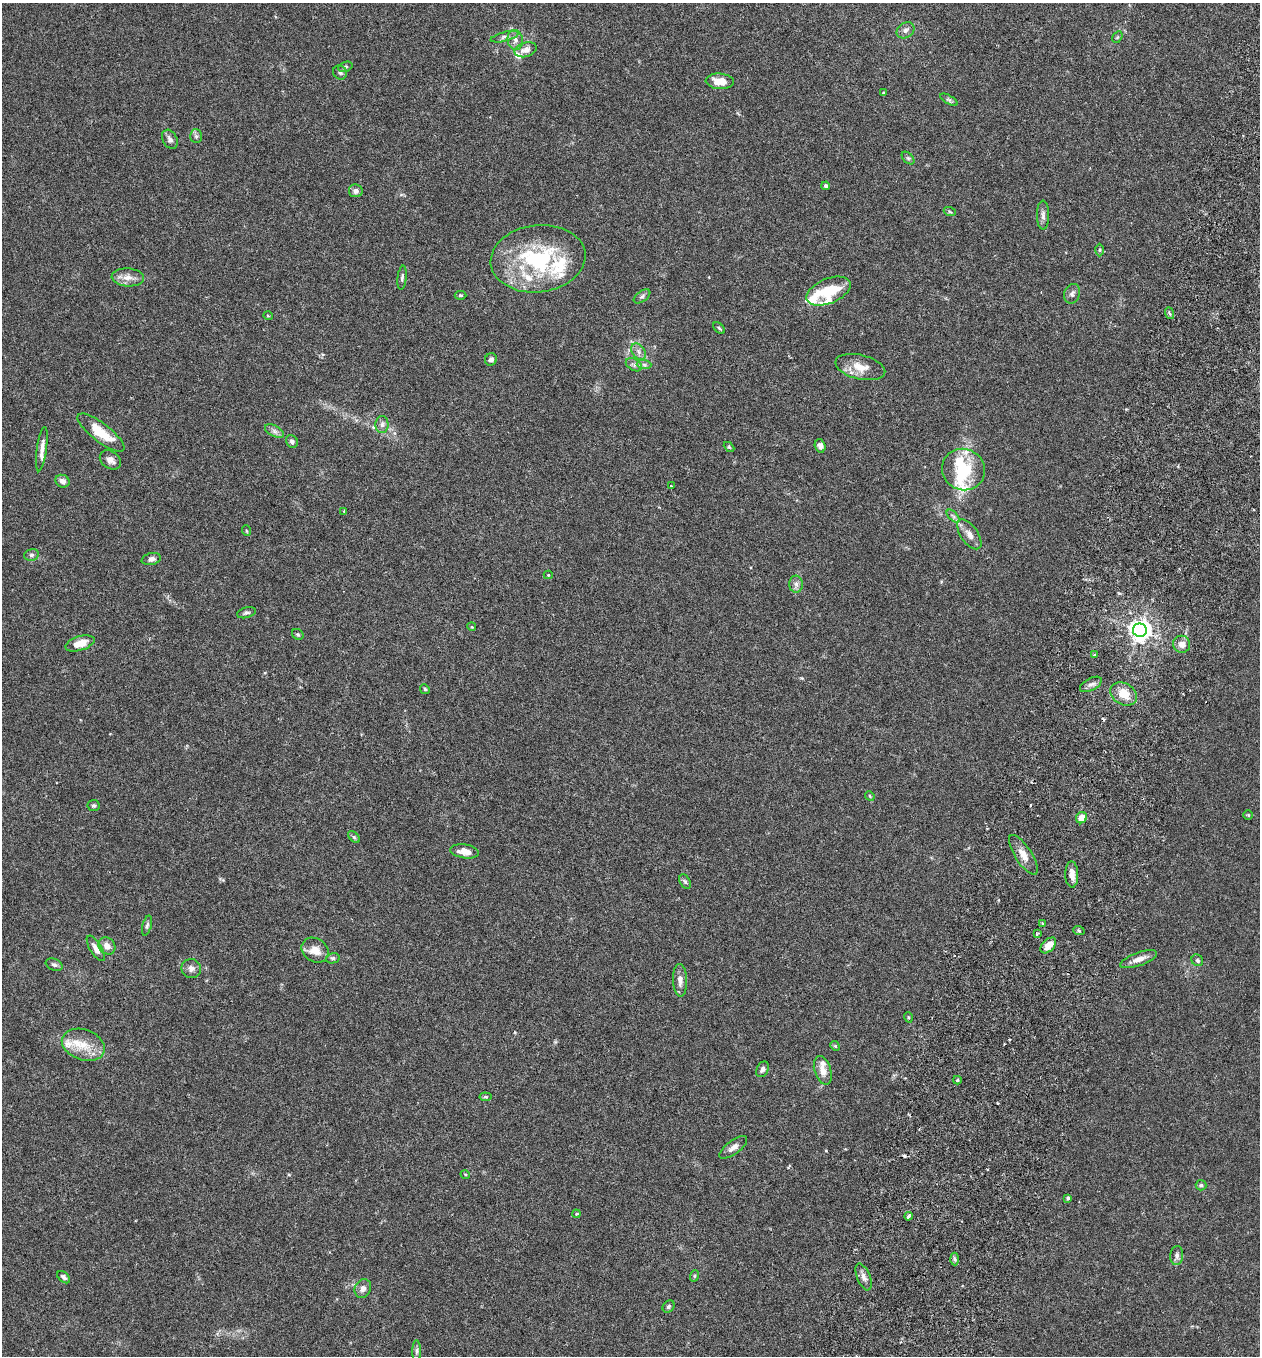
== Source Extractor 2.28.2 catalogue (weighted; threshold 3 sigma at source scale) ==
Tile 10 of 4 x 4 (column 2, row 3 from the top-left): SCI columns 1450-2707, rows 1383-2736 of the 5545 x 5467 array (HDU 1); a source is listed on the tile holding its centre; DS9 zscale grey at full resolution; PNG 1262 x 1358 px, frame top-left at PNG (2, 3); each listed source drawn as its Kron ellipse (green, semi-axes under 4 px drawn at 4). Shown black and unused: <1% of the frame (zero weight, under 3 of 6 exposures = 3% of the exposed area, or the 3 px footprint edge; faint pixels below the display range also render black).
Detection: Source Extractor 2.28.2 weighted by HDU 2 'WHT'; one run over the whole footprint, this tile lists its part. Background 0.0176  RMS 0.002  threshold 0.00801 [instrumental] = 3 sigma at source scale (4.09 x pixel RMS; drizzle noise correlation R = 1.36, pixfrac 0.8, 0.05/0.05 arcsec/px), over >= 5 px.
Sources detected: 122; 2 inside a brighter object's white glare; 3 cosmic-ray / hot-pixel residue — neither listed nor drawn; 11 inside a brighter listed object's ellipse — not listed separately; the other 106 listed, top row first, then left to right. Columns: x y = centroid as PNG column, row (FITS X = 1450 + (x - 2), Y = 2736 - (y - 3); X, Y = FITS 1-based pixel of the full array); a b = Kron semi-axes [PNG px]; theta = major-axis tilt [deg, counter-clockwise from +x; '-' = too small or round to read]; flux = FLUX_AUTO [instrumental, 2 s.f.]
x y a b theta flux
906 30 9 7 34 0.72
504 37 14 4 14 0.63
1117 37 6 4 58 0.24
515 40 10 7 -80 0.88
526 50 11 7 18 1.2
345 67 7 5 18 0.34
340 72 7 6 - 0.43
720 81 14 7 -4 2.4
883 93 4 3 - 0.22
949 100 10 4 -30 0.39
196 136 7 6 - 0.4
170 139 10 7 -62 0.79
908 158 7 4 -44 0.32
826 186 4 4 - 0.4
356 191 7 6 - 0.77
950 212 6 3 -19 0.24
1043 215 15 6 -90 0.75
1099 250 6 4 89 0.29
538 259 47 33 7 20
128 277 16 9 -4 1.6
402 278 12 4 84 0.46
829 291 23 12 22 6.2
1072 294 10 8 70 0.7
460 295 6 4 -1 0.25
642 296 9 5 37 0.48
1169 313 6 3 -70 0.3
268 316 5 3 - 0.14
719 328 7 4 -45 0.28
638 352 9 6 -57 0.74
491 359 6 5 - 0.63
634 365 9 5 -29 0.53
644 365 7 4 -2 0.49
860 367 25 12 -13 2.8
382 425 8 6 87 0.65
274 431 10 5 -27 0.66
101 433 29 9 -38 4.8
292 441 6 5 - 0.43
820 446 7 5 -73 0.69
729 447 6 4 -44 0.23
42 449 22 5 82 1.2
110 460 11 8 -35 1
963 470 22 20 -24 7.8
62 481 7 6 - 0.81
671 486 3 2 - 0.15
344 511 3 3 - 0.19
953 516 8 4 -45 0.42
247 531 5 3 - 0.17
969 534 17 8 -55 1.4
31 555 7 5 15 0.45
151 559 10 6 12 0.74
548 575 4 4 - 0.23
796 584 8 7 - 0.69
246 613 9 5 16 0.45
472 627 4 3 - 0.16
1140 630 7 6 - 120
298 634 6 5 - 0.26
80 643 15 7 17 2.5
1182 644 9 8 - 1.2
1094 655 3 3 - 0.2
1091 684 12 6 28 0.72
425 689 5 4 - 0.25
1124 694 14 10 -31 2.9
870 796 5 4 - 0.19
94 805 6 5 - 0.32
1248 815 4 4 - 0.19
1081 818 6 5 - 2
354 837 7 4 -45 0.3
465 851 14 7 -9 1.8
1023 855 23 8 -57 1.8
1072 874 13 6 -88 1.3
685 882 7 5 -62 0.41
1043 923 3 3 - 0.18
147 926 10 4 74 0.43
1079 931 6 3 -19 0.25
1038 933 4 3 - 0.25
1048 945 9 6 45 1.9
107 946 9 7 -45 1.3
96 948 14 5 -59 1.2
315 950 14 11 -32 2.3
333 958 7 5 13 0.41
1139 959 19 6 19 1.4
1197 960 6 5 - 0.32
54 965 9 5 -22 0.46
191 969 10 9 - 0.91
680 980 16 7 -89 1.2
908 1017 5 3 - 0.18
83 1045 22 15 -19 3.8
835 1046 5 4 - 0.23
762 1069 8 6 62 0.55
823 1070 15 8 -72 1.7
957 1080 4 4 - 0.24
486 1097 6 4 -5 0.24
733 1147 16 6 37 1
465 1174 5 3 - 0.16
1201 1185 5 5 - 0.35
1068 1198 4 3 - 0.29
576 1214 4 3 - 0.17
908 1216 4 3 - 0.46
1177 1256 9 6 85 0.59
955 1259 6 4 -87 0.32
694 1276 6 3 71 0.19
64 1277 7 5 -41 0.5
864 1277 14 6 -68 0.96
363 1288 10 8 59 0.92
669 1306 7 5 47 0.33
417 1351 11 4 89 0.41